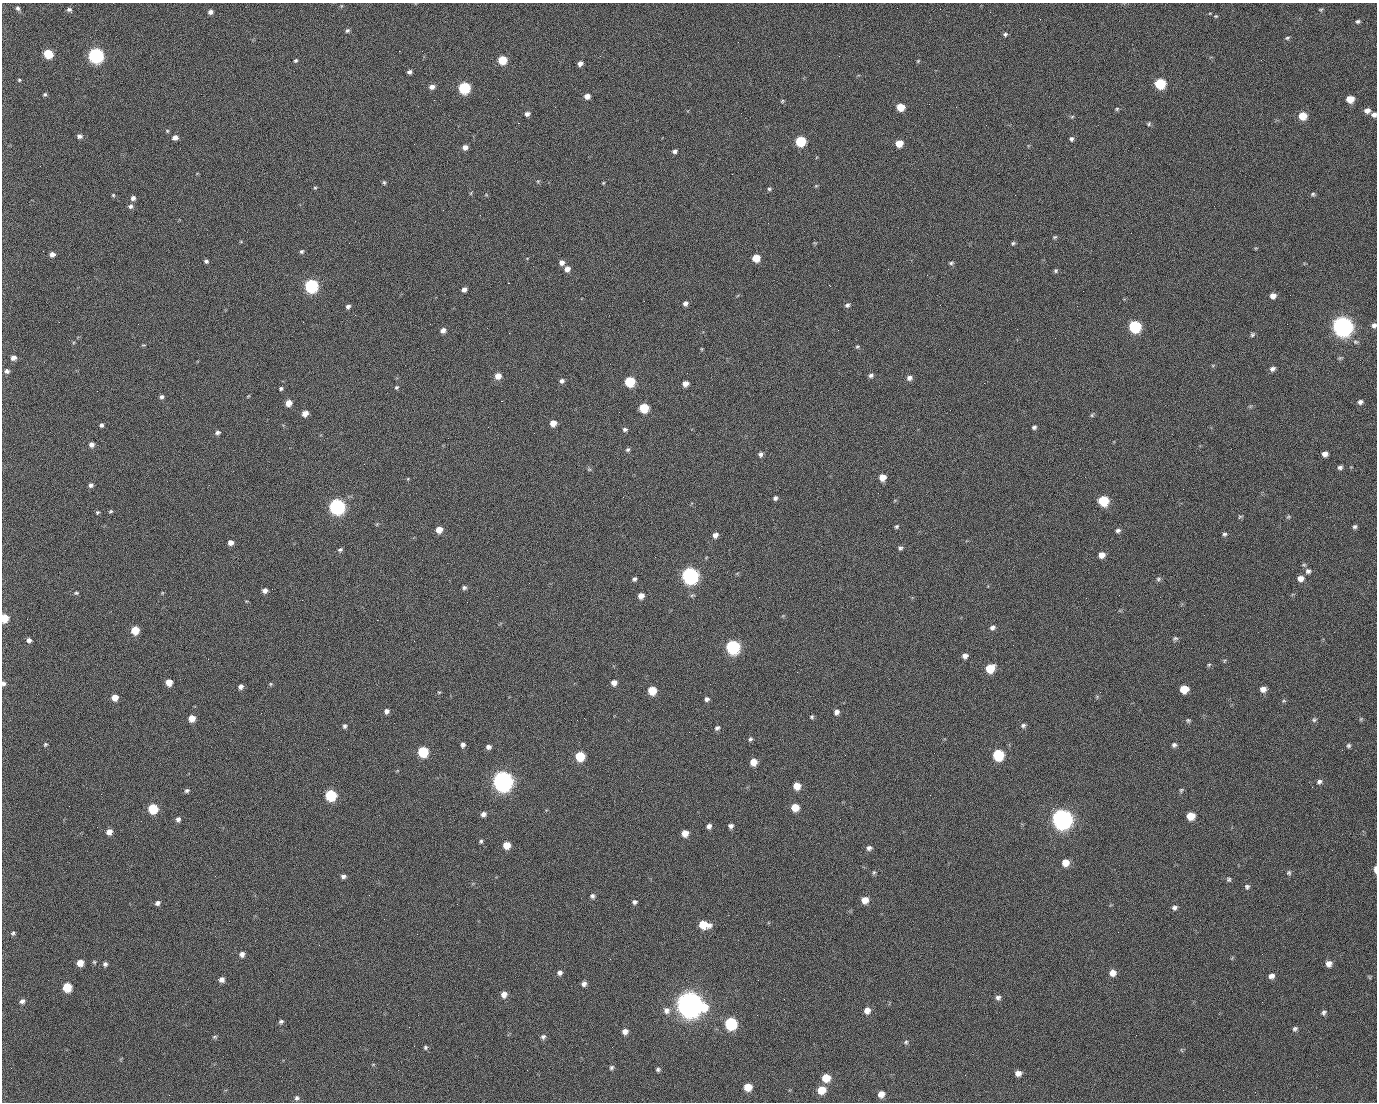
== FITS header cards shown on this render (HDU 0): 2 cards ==
NAXIS1  =                 1375 / length of data axis 1
NAXIS2  =                 1100 / length of data axis 2

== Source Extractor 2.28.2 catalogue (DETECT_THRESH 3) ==
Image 1375 x 1100 px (HDU 0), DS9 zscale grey, 1 PNG px = 1 image px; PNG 1379 x 1104 px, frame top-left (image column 1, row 1100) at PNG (2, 3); no overlay
Background 1450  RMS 29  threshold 85.5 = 3 sigma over >= 5 px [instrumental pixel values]
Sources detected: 285; all 285 listed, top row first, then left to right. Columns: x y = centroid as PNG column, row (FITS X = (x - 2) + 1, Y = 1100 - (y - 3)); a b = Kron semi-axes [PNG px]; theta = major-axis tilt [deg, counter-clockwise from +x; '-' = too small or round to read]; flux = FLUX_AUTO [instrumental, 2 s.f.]
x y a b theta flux
341 6 6 4 72 1.9e+03
18 8 6 5 - 4.3e+03
1321 10 6 4 -5 2.3e+03
70 11 6 3 -50 7.3e+03
210 12 5 5 - 7.2e+03
990 12 2 2 - 1.8e+03
1216 16 6 4 -18 2.5e+03
1358 21 5 4 - 3.5e+03
347 30 6 5 - 3.9e+03
1005 34 6 5 - 3.8e+03
1287 38 6 5 - 3.2e+03
399 51 2 2 - 2.2e+04
48 54 6 6 - 7.4e+04
96 55 7 7 - 5.1e+05
839 56 2 2 - 7.5e+02
296 60 5 5 - 2.9e+03
502 60 6 6 - 5.8e+04
1261 60 2 2 - 8.3e+02
918 61 5 3 - 1.9e+03
580 63 5 4 - 8.3e+03
409 72 5 4 - 5.7e+03
19 80 4 4 - 2.2e+03
1160 84 7 6 - 1.1e+05
432 87 7 5 12 7.9e+03
464 88 7 6 - 1.8e+05
45 94 5 4 - 2.9e+03
587 96 5 5 - 1.2e+04
498 99 2 2 - 1.1e+03
1350 99 6 5 - 2.6e+04
434 100 2 2 - 4.4e+03
782 101 5 4 - 2.2e+03
900 107 6 5 - 3.5e+04
1117 109 5 4 - 2.6e+03
1367 110 7 5 11 1.0e+04
527 114 5 5 - 6.8e+03
1374 115 6 6 - 7.0e+03
1302 116 7 6 - 3.5e+04
1072 117 5 4 - 2.5e+03
518 123 2 2 - 2.3e+04
1149 124 6 5 - 2.8e+03
167 131 5 4 - 2.3e+03
79 136 6 5 - 6.0e+03
175 138 6 5 - 9.9e+03
1071 139 5 5 - 4.6e+03
800 141 7 6 - 9.2e+04
899 143 6 5 - 3.0e+04
465 147 6 5 - 1.0e+04
675 151 6 5 - 5.2e+03
538 181 5 4 - 2.1e+03
384 182 6 4 -74 3.1e+03
603 183 4 3 - 2.0e+03
816 186 6 4 18 1.9e+03
315 188 5 4 - 2.4e+03
769 189 6 5 - 3.1e+03
471 193 6 3 71 2.1e+03
1313 194 6 5 - 3.3e+03
113 195 4 4 - 2.3e+03
1015 195 2 2 - 6.7e+03
133 198 6 5 - 6.2e+03
130 206 6 6 - 5.2e+03
480 215 2 2 - 9.5e+02
1055 237 7 4 26 2.6e+03
1013 243 6 5 - 3.2e+03
1256 248 5 3 - 1.7e+03
301 251 5 5 - 3.5e+03
52 254 6 5 - 8.8e+03
756 258 6 5 - 3.2e+04
206 261 5 4 - 4.2e+03
562 263 5 5 - 8.5e+03
951 263 6 4 10 3.2e+03
567 269 6 6 - 1.0e+04
1056 271 5 5 - 3.1e+03
927 275 2 2 - 8.6e+02
508 283 2 2 - 5.7e+04
829 285 3 2 - 1.2e+04
311 286 7 7 - 3.1e+05
464 290 5 5 - 7.7e+03
1083 291 2 2 - 2.7e+03
1290 295 2 2 - 1.8e+03
1273 296 6 6 - 1.1e+04
685 303 5 5 - 6.5e+03
847 305 6 5 - 4.7e+03
348 307 5 4 - 5.2e+03
355 315 2 2 - 1.0e+03
59 322 2 2 - 1.4e+03
1287 324 2 2 - 1.0e+03
1374 325 6 5 - 6.3e+03
1134 326 7 7 - 1.8e+05
1342 326 8 8 - 1.4e+06
443 330 6 5 - 9.8e+03
1252 334 6 6 - 3.6e+03
143 345 7 3 -4 1.5e+03
857 346 5 4 - 2.5e+03
702 349 5 3 - 1.8e+03
949 349 3 2 - 1.7e+03
13 358 6 6 - 9.1e+03
1272 369 6 5 - 6.3e+03
7 371 6 6 - 5.7e+03
871 375 6 5 - 4.9e+03
498 376 7 6 - 1.6e+04
909 378 6 6 - 7.3e+03
562 381 6 5 - 5.5e+03
630 382 6 6 - 9.4e+04
984 383 2 2 - 2.0e+04
685 384 6 5 - 1.1e+04
397 387 6 5 - 2.9e+03
281 388 4 4 - 3.3e+03
97 391 2 2 - 1.1e+03
248 396 5 3 - 1.7e+03
161 397 5 5 - 5.0e+03
501 401 3 2 - 5.9e+04
1360 402 6 5 - 5.3e+03
288 403 6 5 - 1.9e+04
644 408 6 6 - 6.8e+04
305 413 6 5 - 1.4e+04
1092 415 6 4 49 2.7e+03
553 423 6 5 - 1.5e+04
101 425 4 4 - 4.2e+03
1034 427 5 4 - 4.1e+03
625 429 6 5 - 4.5e+03
217 433 6 5 - 5.2e+03
534 433 2 2 - 9.5e+02
92 445 6 6 - 7.8e+03
628 450 6 5 - 3.7e+03
761 454 6 5 - 5.5e+03
1325 454 5 5 - 9.4e+03
1340 467 6 5 - 4.8e+03
589 469 6 5 - 2.8e+03
882 477 6 6 - 2.0e+04
408 479 5 3 - 1.7e+03
91 485 6 5 - 5.4e+03
623 497 3 2 - 3.3e+03
775 498 5 4 - 4.5e+03
1103 501 7 7 - 9.0e+04
337 506 7 7 - 5.7e+05
110 511 5 4 - 2.5e+03
97 512 5 4 - 2.5e+03
1240 517 7 4 23 2.4e+03
1288 517 6 4 42 2.5e+03
377 524 5 4 - 2.0e+03
896 526 5 4 - 3.1e+03
1355 527 6 5 - 4.1e+03
439 530 6 6 - 2.0e+04
1118 530 7 5 8 4.7e+03
1224 534 5 5 - 3.5e+03
715 535 6 5 - 8.9e+03
231 542 6 5 - 1.0e+04
900 548 5 5 - 4.0e+03
340 550 6 5 - 3.9e+03
1102 555 6 6 - 1.4e+04
655 557 2 2 - 8.7e+02
1308 571 7 7 - 6.8e+03
690 576 7 7 - 6.7e+05
1300 578 7 6 - 1.2e+04
634 579 5 4 - 4.1e+03
1158 579 7 5 37 3.6e+03
464 587 6 5 - 4.1e+03
265 591 5 5 - 8.0e+03
76 593 6 4 -1 2.8e+03
162 593 5 3 - 1.9e+03
641 596 6 5 - 1.3e+04
4 618 6 5 - 4.1e+04
27 619 2 2 - 1.6e+03
377 620 2 2 - 1.1e+04
993 627 7 6 - 5.7e+03
135 630 6 6 - 4.0e+04
1175 638 7 6 - 3.9e+03
29 640 6 5 - 6.6e+03
414 641 2 2 - 8.0e+02
733 647 7 7 - 3.2e+05
965 656 5 5 - 7.5e+03
1224 661 5 3 - 2.0e+03
1209 665 6 4 44 2.5e+03
990 668 7 6 - 4.6e+04
169 682 6 5 - 1.9e+04
614 683 6 5 - 1.1e+04
3 684 6 5 - 4.7e+03
271 684 5 5 - 2.5e+03
241 687 5 5 - 7.0e+03
1184 689 7 6 - 3.7e+04
1263 689 7 6 - 1.1e+04
652 690 6 6 - 4.5e+04
439 692 5 4 - 2.0e+03
115 697 6 5 - 1.9e+04
707 699 5 5 - 5.2e+03
386 711 5 5 - 7.2e+03
836 712 6 6 - 7.4e+03
812 717 5 4 - 3.2e+03
192 718 6 5 - 2.1e+04
1361 719 6 5 - 2.6e+03
1188 720 6 5 - 3.1e+03
1314 720 7 6 - 4.0e+03
1023 725 7 5 19 4.3e+03
345 726 6 5 - 4.1e+03
717 728 6 5 - 5.3e+03
750 739 6 5 - 3.7e+03
45 744 6 5 - 2.8e+03
463 745 6 5 - 5.8e+03
1174 745 6 6 - 5.1e+03
1349 746 6 5 - 3.7e+03
488 747 6 5 - 6.7e+03
423 752 7 6 - 9.7e+04
934 753 2 2 - 1.2e+03
998 755 7 7 - 1.2e+05
580 756 6 6 - 7.2e+04
753 762 6 6 - 2.1e+04
503 781 8 8 - 1.4e+06
1319 782 7 6 - 5.5e+03
797 786 6 6 - 2.3e+04
1181 790 6 5 - 3.1e+03
187 791 6 5 - 4.0e+03
101 794 3 2 - 2.4e+03
331 795 7 6 - 1.4e+05
930 795 2 2 - 8.0e+03
69 806 2 2 - 7.2e+02
795 807 6 6 - 2.9e+04
153 808 6 6 - 7.2e+04
1053 808 2 2 - 1.6e+04
483 814 6 5 - 7.8e+03
1191 816 7 6 - 3.1e+04
178 819 6 5 - 5.6e+03
1062 819 8 8 - 1.4e+06
709 826 6 5 - 7.0e+03
731 826 5 5 - 6.0e+03
109 832 6 6 - 1.3e+04
685 833 6 5 - 1.9e+04
481 841 6 4 63 3.4e+03
506 845 6 6 - 2.6e+04
869 848 6 5 - 6.0e+03
1065 863 7 6 - 2.2e+04
1375 869 6 3 -89 1.2e+04
874 872 6 5 - 3.0e+03
1289 873 6 6 - 3.7e+03
343 876 6 4 -4 5.7e+03
1229 879 6 6 - 3.5e+03
1247 887 6 6 - 4.2e+03
592 896 6 5 - 5.1e+03
865 900 7 6 - 1.9e+04
634 902 6 5 - 4.8e+03
157 903 6 6 - 5.7e+03
457 904 3 2 - 1.6e+03
1174 908 7 6 - 5.4e+03
704 925 10 6 -9 4.3e+04
1118 932 2 2 - 2.5e+03
13 933 6 5 - 3.1e+03
242 954 6 6 - 7.8e+03
610 959 3 2 - 3.0e+03
94 962 5 4 - 2.3e+03
80 963 6 5 - 1.8e+04
105 964 5 5 - 4.7e+03
1329 964 6 6 - 1.1e+04
559 973 6 6 - 6.3e+03
1113 973 7 7 - 1.4e+04
1271 976 7 6 - 8.1e+03
222 980 6 6 - 9.2e+03
758 980 2 2 - 1.8e+03
584 984 6 6 - 6.7e+03
67 987 6 6 - 5.8e+04
504 994 7 6 - 1.2e+04
998 998 7 6 - 5.7e+03
22 1001 7 6 - 6.3e+03
690 1004 11 10 - 2.8e+06
666 1010 9 9 - 1.1e+04
867 1010 7 7 - 1.3e+04
1324 1013 7 6 - 4.4e+03
757 1015 2 2 - 1.4e+03
281 1022 6 5 - 4.4e+03
731 1024 7 7 - 1.9e+05
409 1027 2 2 - 8.7e+02
1295 1029 7 6 - 4.3e+03
625 1031 7 6 - 1.1e+04
1136 1035 2 2 - 7.7e+02
215 1037 6 4 19 3.0e+03
543 1037 6 6 - 5.2e+03
906 1042 6 6 - 3.3e+03
425 1047 6 5 - 3.5e+03
611 1067 6 5 - 3.8e+03
658 1069 6 5 - 3.8e+03
1018 1073 6 5 - 1.1e+04
826 1078 7 7 - 3.5e+04
748 1087 7 6 - 3.0e+04
821 1090 7 7 - 3.5e+04
881 1094 7 6 - 1.4e+04
169 1095 2 2 - 5.4e+03
297 1098 6 6 - 4.8e+03
At the frame edge (FLAGS 8, measured only in part): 5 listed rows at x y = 1374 115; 1374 325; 4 618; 3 684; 1375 869